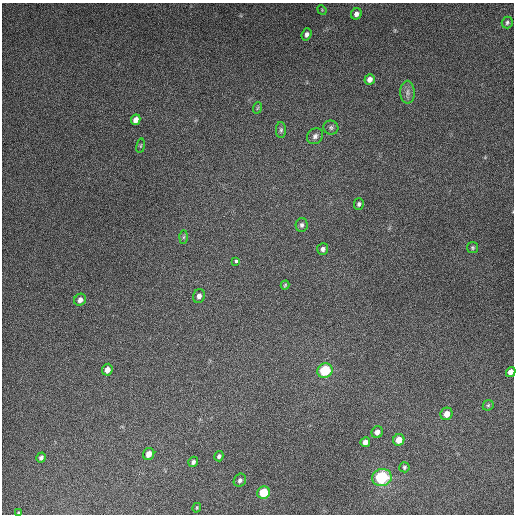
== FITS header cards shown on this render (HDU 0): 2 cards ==
NAXIS1  =                  512
NAXIS2  =                  512

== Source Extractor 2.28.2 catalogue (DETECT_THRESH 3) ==
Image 512 x 512 px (HDU 0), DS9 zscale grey, 1 PNG px = 1 image px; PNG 516 x 516 px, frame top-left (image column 1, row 512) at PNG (2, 3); each listed source drawn as its Kron ellipse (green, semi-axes under 4 px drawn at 4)
Background 5040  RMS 310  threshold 940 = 3 sigma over >= 5 px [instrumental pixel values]
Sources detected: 39; all 39 listed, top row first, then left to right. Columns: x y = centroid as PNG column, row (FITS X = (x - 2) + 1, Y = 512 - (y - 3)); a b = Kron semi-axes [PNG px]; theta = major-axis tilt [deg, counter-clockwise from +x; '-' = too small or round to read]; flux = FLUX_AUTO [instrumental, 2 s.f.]
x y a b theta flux
322 10 5 4 - 2.1e+04
356 14 6 5 - 9.1e+04
507 22 6 5 - 4.6e+04
307 34 6 4 69 7.0e+04
370 79 5 5 - 1.1e+05
407 92 11 7 -90 1.0e+05
257 108 6 3 70 2.1e+04
136 120 5 4 - 1.3e+05
331 128 7 7 - 5.5e+04
281 130 8 5 90 4.5e+04
315 136 8 7 - 7.8e+04
141 146 7 3 81 2.4e+04
359 204 6 5 - 4.9e+04
302 225 7 6 - 5.4e+04
184 237 6 4 88 3.9e+04
472 248 5 5 - 3.4e+04
323 249 6 5 - 7.1e+04
236 261 3 3 - 7.3e+04
285 285 4 4 - 2.7e+04
199 296 7 6 - 8.4e+04
80 300 6 5 - 9.9e+04
107 370 6 5 - 1.3e+05
325 370 8 7 - 9.7e+05
511 372 5 4 - 1.4e+05
488 405 6 5 - 3.2e+04
447 414 6 6 - 1.7e+05
377 432 6 5 - 1.1e+05
399 440 6 5 - 2.0e+05
365 442 5 4 - 1.1e+05
149 454 6 5 - 1.6e+05
219 456 5 4 - 4.2e+04
41 458 5 4 - 6.4e+04
193 462 5 5 - 6.1e+04
404 467 5 5 - 3.7e+04
382 477 10 8 13 1.5e+06
240 480 7 6 - 5.8e+04
264 493 6 6 - 6.2e+05
197 508 5 3 - 2.4e+04
19 513 4 3 - 3.1e+04
At the frame edge (FLAGS 8, measured only in part): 2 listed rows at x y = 511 372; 19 513